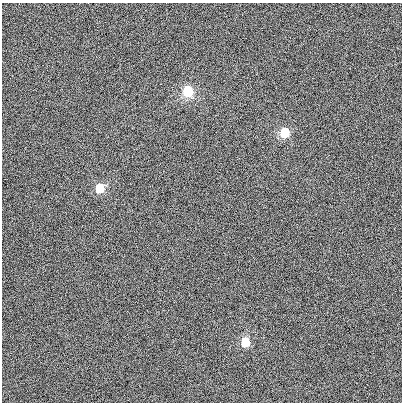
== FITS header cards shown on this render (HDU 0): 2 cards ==
NAXIS1  =                  400
NAXIS2  =                  400

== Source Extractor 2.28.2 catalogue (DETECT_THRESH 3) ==
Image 400 x 400 px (HDU 0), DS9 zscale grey, 1 PNG px = 1 image px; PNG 404 x 404 px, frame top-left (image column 1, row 400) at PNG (2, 3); no overlay
Background 8.19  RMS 320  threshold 957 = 3 sigma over >= 5 px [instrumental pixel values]
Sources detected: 4; all 4 listed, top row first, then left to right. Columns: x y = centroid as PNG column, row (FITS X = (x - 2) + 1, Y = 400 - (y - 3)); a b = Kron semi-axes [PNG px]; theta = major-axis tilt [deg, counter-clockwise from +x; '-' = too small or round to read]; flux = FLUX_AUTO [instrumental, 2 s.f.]
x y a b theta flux
188 91 9 8 - 840000
284 133 9 8 - 490000
100 188 10 8 82 370000
245 342 9 8 - 370000